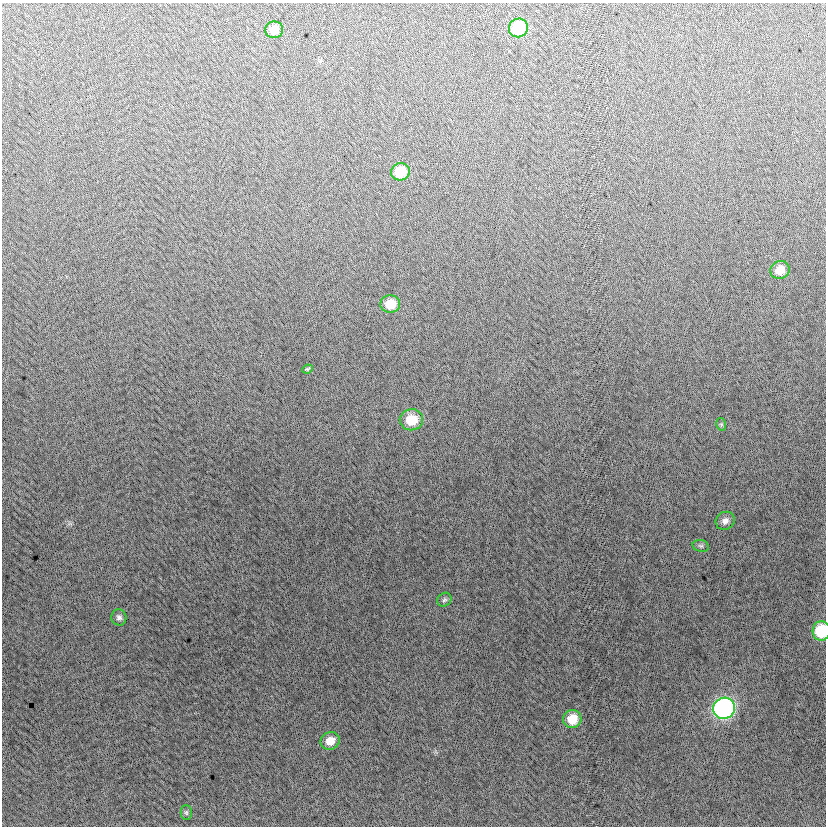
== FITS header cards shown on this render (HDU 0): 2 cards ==
NAXIS1  =                  824
NAXIS2  =                  824

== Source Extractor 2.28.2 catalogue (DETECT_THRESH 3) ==
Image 824 x 824 px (HDU 0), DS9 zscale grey, 1 PNG px = 1 image px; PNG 828 x 828 px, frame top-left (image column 1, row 824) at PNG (2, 3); each listed source drawn as its Kron ellipse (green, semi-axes under 4 px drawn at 4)
Background -6.05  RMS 13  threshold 37.5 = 3 sigma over >= 5 px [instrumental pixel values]
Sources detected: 17; all 17 listed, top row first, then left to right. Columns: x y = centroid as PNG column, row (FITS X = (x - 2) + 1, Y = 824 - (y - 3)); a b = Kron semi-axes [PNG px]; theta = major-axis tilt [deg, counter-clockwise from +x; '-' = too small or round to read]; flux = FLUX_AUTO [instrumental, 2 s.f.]
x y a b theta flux
518 28 10 9 - 53000
274 30 9 8 - 11000
400 172 9 8 - 23000
780 270 10 9 - 12000
390 304 10 8 6 17000
307 369 5 3 - 1300
411 420 11 10 - 22000
721 424 6 4 -78 1400
725 521 10 8 34 4800
701 546 8 6 -14 2000
444 600 7 6 - 2100
119 617 8 7 - 2900
821 631 10 8 86 39000
724 708 11 10 - 240000
572 719 9 9 - 17000
330 741 10 8 22 11000
186 813 7 5 -89 1800
At the frame edge (FLAGS 8, measured only in part): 1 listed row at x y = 821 631